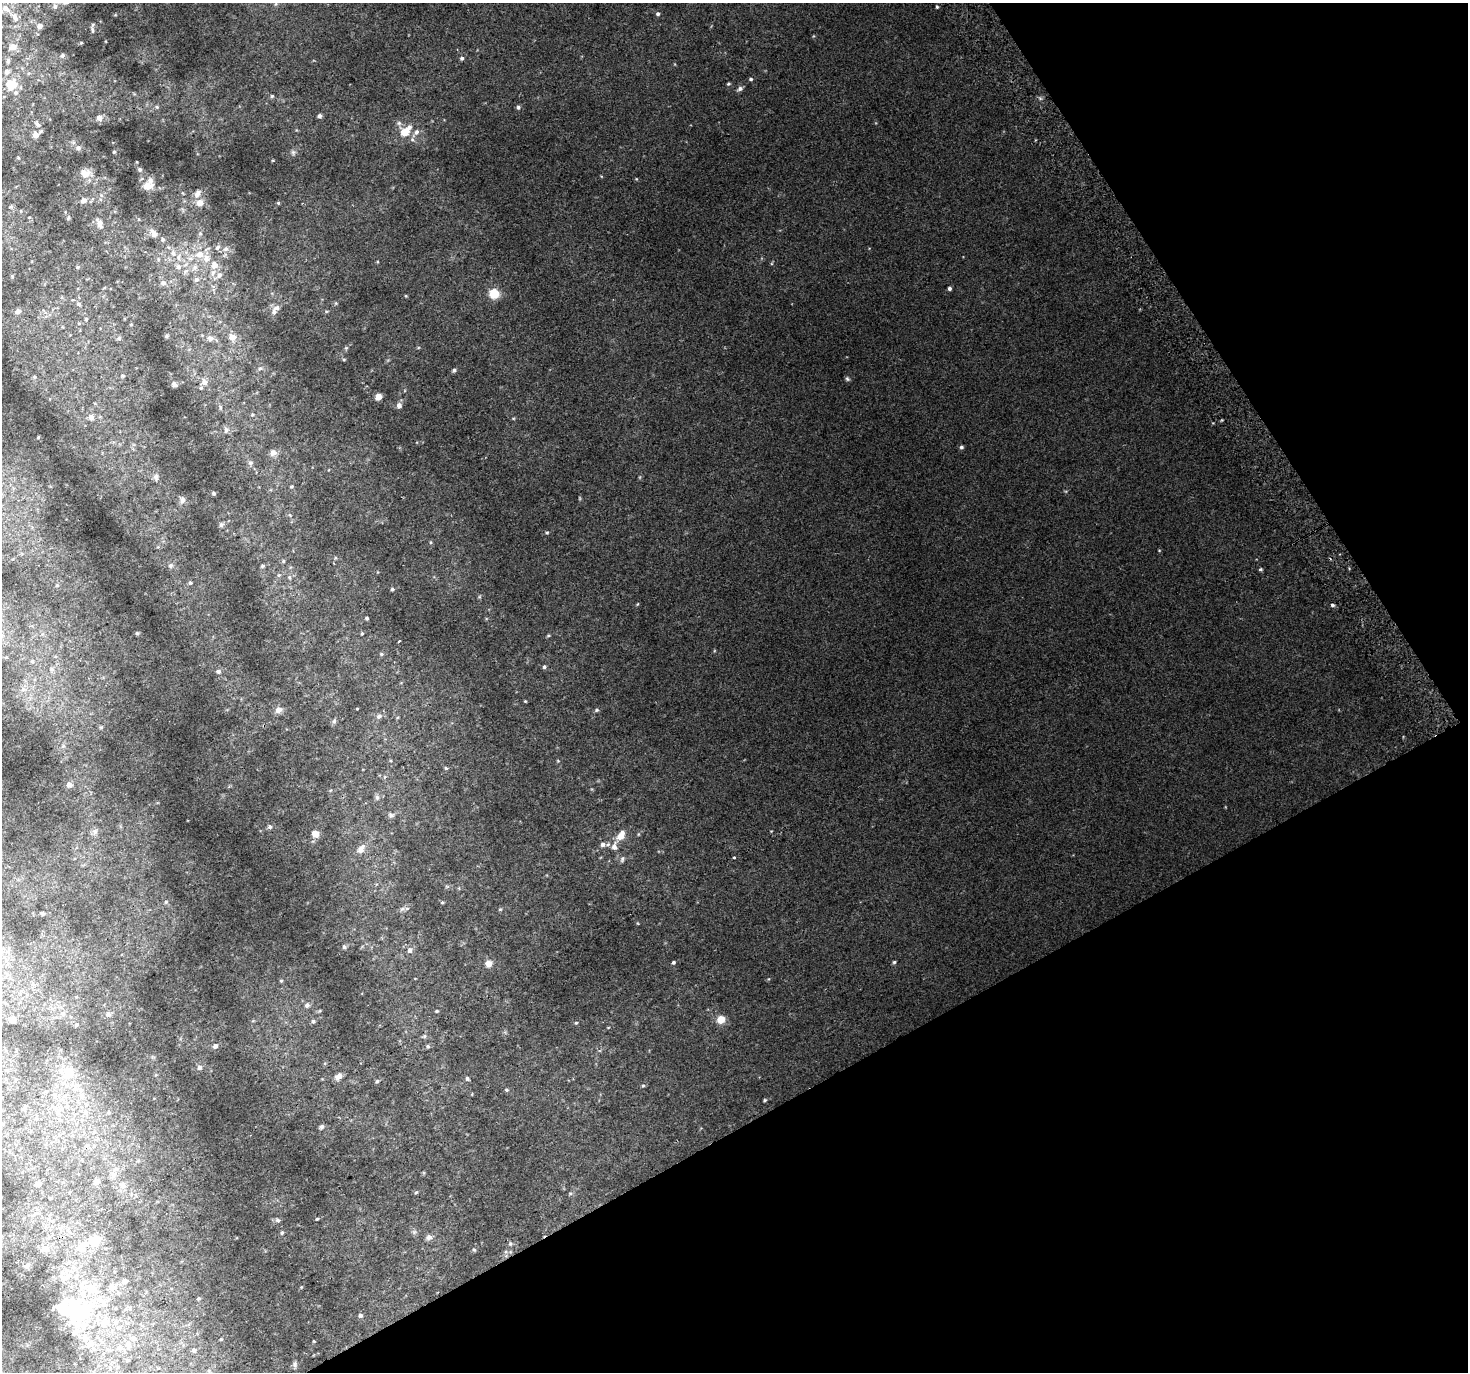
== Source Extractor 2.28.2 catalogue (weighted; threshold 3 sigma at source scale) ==
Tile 12 of 4 x 4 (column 4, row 3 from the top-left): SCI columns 4442-5907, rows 1569-2938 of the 5943 x 5816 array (HDU 1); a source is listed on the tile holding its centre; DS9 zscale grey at full resolution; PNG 1470 x 1374 px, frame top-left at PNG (2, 3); no overlay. Shown black and unused: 28% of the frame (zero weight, under 2 of 3 exposures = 2% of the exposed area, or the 3 px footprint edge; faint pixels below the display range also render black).
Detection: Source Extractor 2.28.2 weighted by HDU 2 'WHT'; one run over the whole footprint, this tile lists its part. Background 0.0308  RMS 0.0078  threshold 0.0351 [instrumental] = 3 sigma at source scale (4.5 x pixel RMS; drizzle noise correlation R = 1.50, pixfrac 1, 0.0396/0.0396 arcsec/px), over >= 5 px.
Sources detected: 196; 5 inside a brighter object's white glare — not listed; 13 inside a brighter listed object's ellipse — not listed separately; the other 178 listed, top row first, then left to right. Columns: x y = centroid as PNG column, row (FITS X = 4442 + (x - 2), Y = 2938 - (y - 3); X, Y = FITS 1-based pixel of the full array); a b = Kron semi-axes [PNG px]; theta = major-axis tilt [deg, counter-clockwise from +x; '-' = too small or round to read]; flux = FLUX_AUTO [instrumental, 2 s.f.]
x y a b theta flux
55 6 8 6 -89 2.3
937 7 4 3 - 0.84
5 8 12 8 -39 6.5
658 14 5 4 - 1.2
15 18 12 7 -60 4.9
39 26 6 6 - 3.6
92 30 10 4 -84 1.5
81 43 4 4 - 0.7
13 47 12 9 25 5.8
62 55 6 6 - 1.6
462 58 5 4 - 1.2
8 61 8 5 90 1.7
7 72 7 6 - 2.9
751 79 5 4 - 1.1
11 84 13 11 -11 16
728 84 5 3 - 0.85
740 89 7 6 - 1.9
272 96 5 4 - 0.98
518 107 5 5 - 1.3
320 116 5 4 - 1.7
99 118 6 6 - 3.5
38 125 7 5 -34 2.2
405 132 10 6 42 13
416 132 7 6 - 2.2
36 135 8 8 - 4
78 148 6 6 - 1.9
114 152 3 3 - 0.66
293 152 5 5 - 1.4
140 169 6 4 -67 1.1
85 174 9 8 - 7.7
148 186 15 10 7 5.7
198 193 10 7 57 3.5
84 200 6 6 - 2.7
200 203 8 7 - 5.4
278 203 5 4 - 0.82
11 207 6 4 -18 0.95
68 218 7 4 64 0.89
100 223 9 7 -82 3.9
200 233 5 5 - 1.1
154 234 9 8 - 3.3
163 239 5 5 - 1.3
217 247 9 5 45 1.9
226 249 7 6 - 2.1
200 254 10 9 - 6.5
178 257 8 5 -85 2.4
214 265 12 9 90 5.5
78 267 5 4 - 0.86
178 267 7 7 - 2.5
195 267 6 5 - 1.8
219 275 8 6 45 2.5
197 279 7 6 - 1.9
163 283 7 7 - 2.3
949 288 4 4 - 1.4
494 294 10 9 - 11
78 304 6 5 - 1.1
277 308 9 6 18 2.4
18 311 7 6 - 1.9
86 319 5 4 - 0.7
166 336 6 4 -72 0.83
232 337 7 6 - 5.6
119 338 6 5 - 1.1
210 338 7 7 - 3.1
260 368 6 5 - 1.4
454 370 5 4 - 1.4
123 376 5 3 - 0.76
34 377 5 3 - 0.61
847 379 6 5 - 1.1
204 382 7 7 - 3.2
174 384 6 5 - 2.1
378 397 5 4 - 10
399 405 7 6 - 2.8
220 407 6 3 -72 0.99
252 414 5 3 - 0.79
91 417 6 6 - 2.9
226 430 7 6 - 2.2
961 447 5 4 - 1.3
273 453 9 8 - 3.1
250 463 7 5 -21 1.5
156 477 8 7 - 2.1
291 486 5 4 - 0.82
214 493 5 4 - 0.92
182 500 9 7 -85 2.7
221 525 7 5 -70 1.3
547 532 5 3 - 0.71
431 542 4 3 - 0.62
283 561 5 4 - 0.89
170 565 6 6 - 1.7
263 566 5 4 - 1
1260 569 6 4 19 0.83
190 583 5 4 - 0.88
57 585 5 4 - 0.85
392 589 4 4 - 0.91
637 604 5 3 - 0.59
1332 605 4 3 - 1.4
367 618 4 3 - 0.84
137 633 5 4 - 0.82
362 633 4 3 - 0.79
548 636 5 3 - 0.7
399 641 3 2 - 1.6
381 654 5 4 - 0.83
544 667 4 4 - 1.2
218 671 6 5 - 1.7
525 701 4 3 - 0.55
278 710 8 7 - 3.6
597 710 5 4 - 1
379 716 7 6 - 1.8
334 721 6 6 - 1.3
446 768 5 4 - 0.75
69 785 7 6 - 2.3
377 797 7 5 -46 1.6
391 815 8 6 -37 1.8
270 827 6 5 - 1.5
95 831 7 4 18 1.7
315 834 9 7 -49 5
620 837 11 9 10 5.2
603 844 6 6 - 2.5
614 846 11 8 89 4.5
361 849 15 9 57 5.4
734 858 3 3 - 2
622 859 8 5 80 1.6
442 902 5 3 - 0.74
407 908 6 3 18 1
344 947 6 5 - 1.3
410 950 7 6 - 2.1
673 962 4 4 - 1
894 962 4 4 - 0.95
488 963 5 5 - 7.5
281 981 5 3 - 0.62
307 1005 7 5 1 1.5
437 1011 4 3 - 0.72
108 1014 7 6 - 1.8
721 1019 9 8 - 6.5
12 1020 6 6 - 2.8
313 1021 5 5 - 1.3
576 1023 4 4 - 0.75
76 1025 4 4 - 1.2
425 1036 6 3 69 0.98
215 1046 6 5 - 2
428 1046 5 4 - 0.94
200 1067 6 6 - 2
68 1072 14 13 - 12
338 1076 10 6 33 3.2
467 1078 5 4 - 1.3
377 1081 5 4 - 0.99
643 1085 5 3 - 0.84
506 1090 5 4 - 0.94
765 1100 4 4 - 0.85
24 1109 7 6 - 1.9
321 1127 6 5 - 1.5
96 1182 7 7 - 2.4
38 1184 7 6 - 2.5
122 1185 9 4 -35 1.9
416 1192 5 4 - 0.79
317 1219 5 3 - 0.65
278 1220 6 5 - 1.4
282 1233 5 4 - 0.91
429 1237 8 7 - 2.5
95 1241 15 12 18 12
510 1244 6 5 - 1.1
80 1248 12 9 68 5.7
45 1249 10 8 -32 4.2
474 1250 5 3 - 0.79
27 1266 8 6 31 1.7
125 1281 6 5 - 2.7
112 1287 11 10 - 5.4
92 1288 13 11 -11 9
198 1298 4 3 - 0.74
102 1302 15 7 -50 6.1
73 1308 37 21 -89 40
360 1315 5 5 - 1.5
105 1322 18 12 54 12
221 1339 4 3 - 0.66
128 1343 9 7 89 3.6
90 1344 12 10 40 8.1
119 1348 7 6 - 2.5
109 1349 7 4 0 1.7
194 1350 6 5 - 1.6
295 1364 10 4 86 1.5
Unlisted compact peaks at least as high as the median listed source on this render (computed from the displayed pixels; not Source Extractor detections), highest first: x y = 500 909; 38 437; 273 160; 558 761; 346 348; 344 360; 166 902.